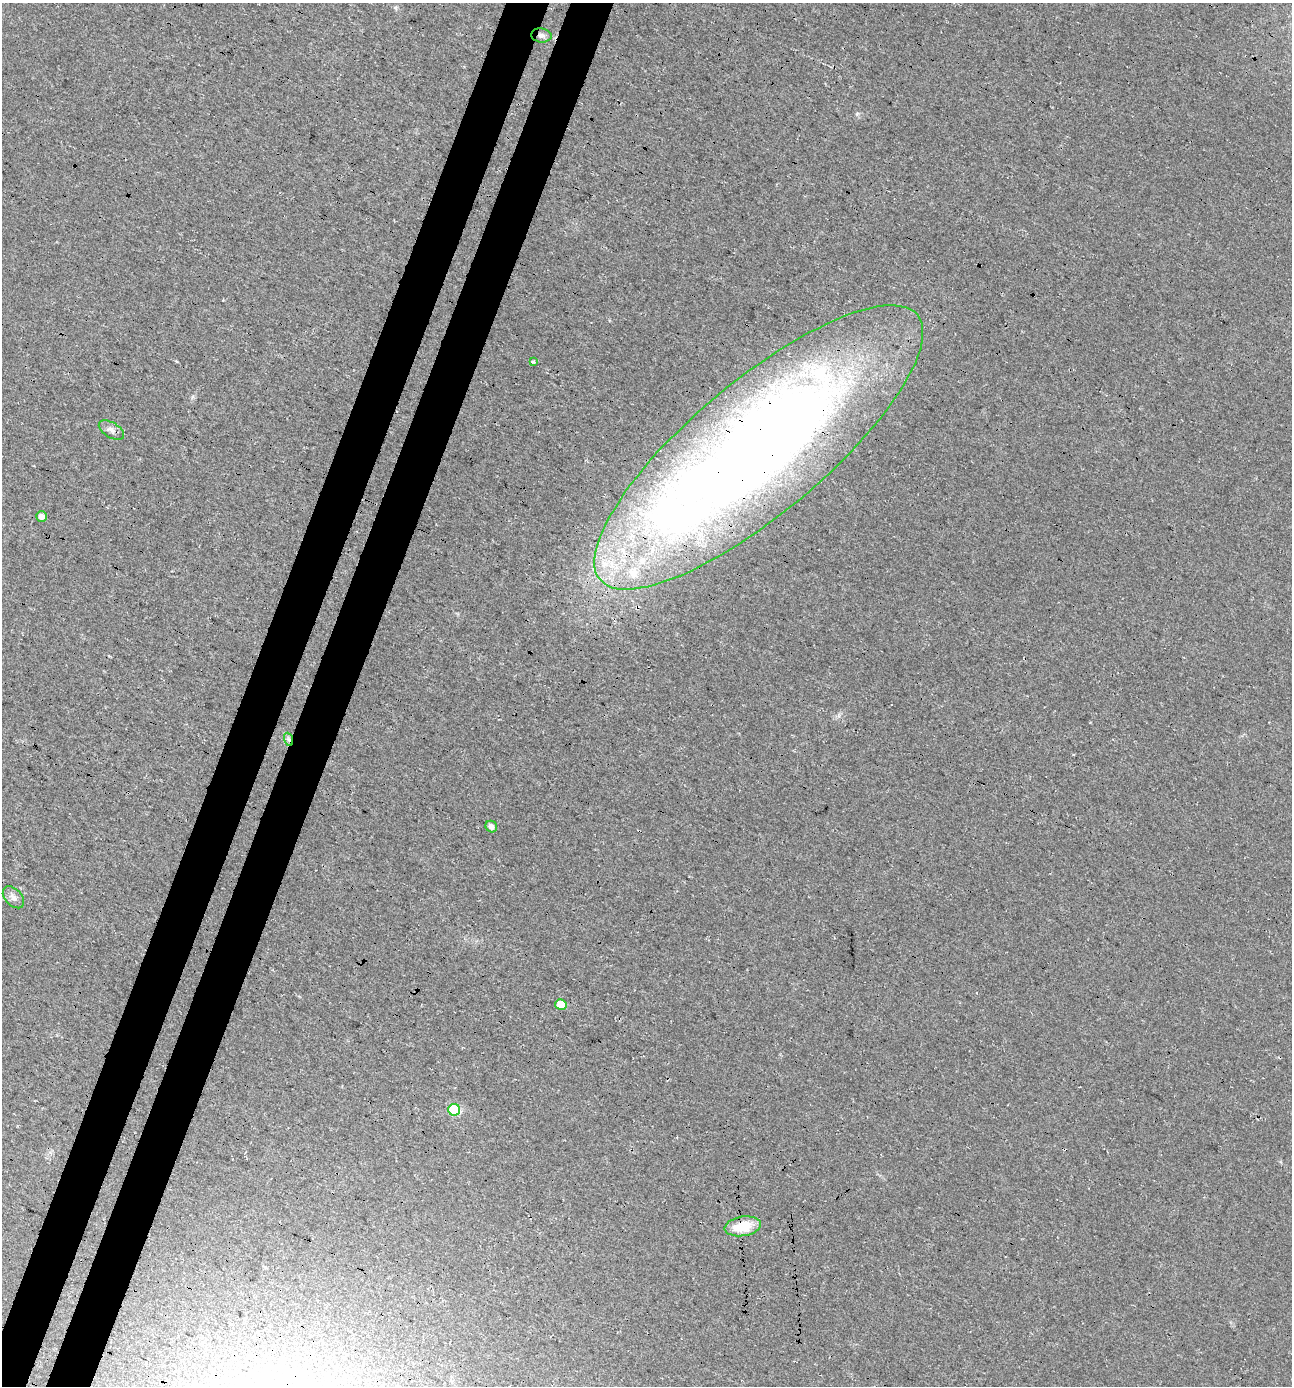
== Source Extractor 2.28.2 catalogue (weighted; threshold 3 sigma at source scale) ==
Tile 7 of 4 x 4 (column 3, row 2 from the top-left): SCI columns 2844-4133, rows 2801-4184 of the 5751 x 5592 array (HDU 1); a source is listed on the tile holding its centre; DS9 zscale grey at full resolution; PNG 1294 x 1388 px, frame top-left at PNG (2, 3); each listed source drawn as its Kron ellipse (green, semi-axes under 4 px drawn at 4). Shown black and unused: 7% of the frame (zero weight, under 3 of 4 exposures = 5% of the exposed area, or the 3 px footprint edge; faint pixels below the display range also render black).
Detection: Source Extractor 2.28.2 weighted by HDU 2 'WHT'; one run over the whole footprint, this tile lists its part. Background 0.0184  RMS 0.0068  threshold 0.0304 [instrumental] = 3 sigma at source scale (4.5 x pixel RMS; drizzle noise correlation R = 1.50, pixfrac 1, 0.0396/0.0396 arcsec/px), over >= 5 px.
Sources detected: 14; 3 inside a brighter listed object's ellipse — not listed separately; the other 11 listed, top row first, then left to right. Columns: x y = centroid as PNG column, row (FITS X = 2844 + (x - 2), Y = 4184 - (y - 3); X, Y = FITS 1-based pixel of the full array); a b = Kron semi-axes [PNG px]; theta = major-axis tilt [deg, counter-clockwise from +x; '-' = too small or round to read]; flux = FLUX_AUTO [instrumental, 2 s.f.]
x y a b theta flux
541 35 10 7 -7 2.9
533 362 3 3 - 4.7
111 430 14 7 -31 3.5
759 447 207 66 40 1100
41 516 5 5 - 3.6
288 739 7 4 -70 1.6
491 827 6 5 - 3.6
13 897 13 8 -46 3.5
561 1005 6 5 - 12
454 1110 6 6 - 41
743 1226 18 9 9 17
Overlapping masked pixels (flux is a lower limit): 4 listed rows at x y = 541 35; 759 447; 288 739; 743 1226